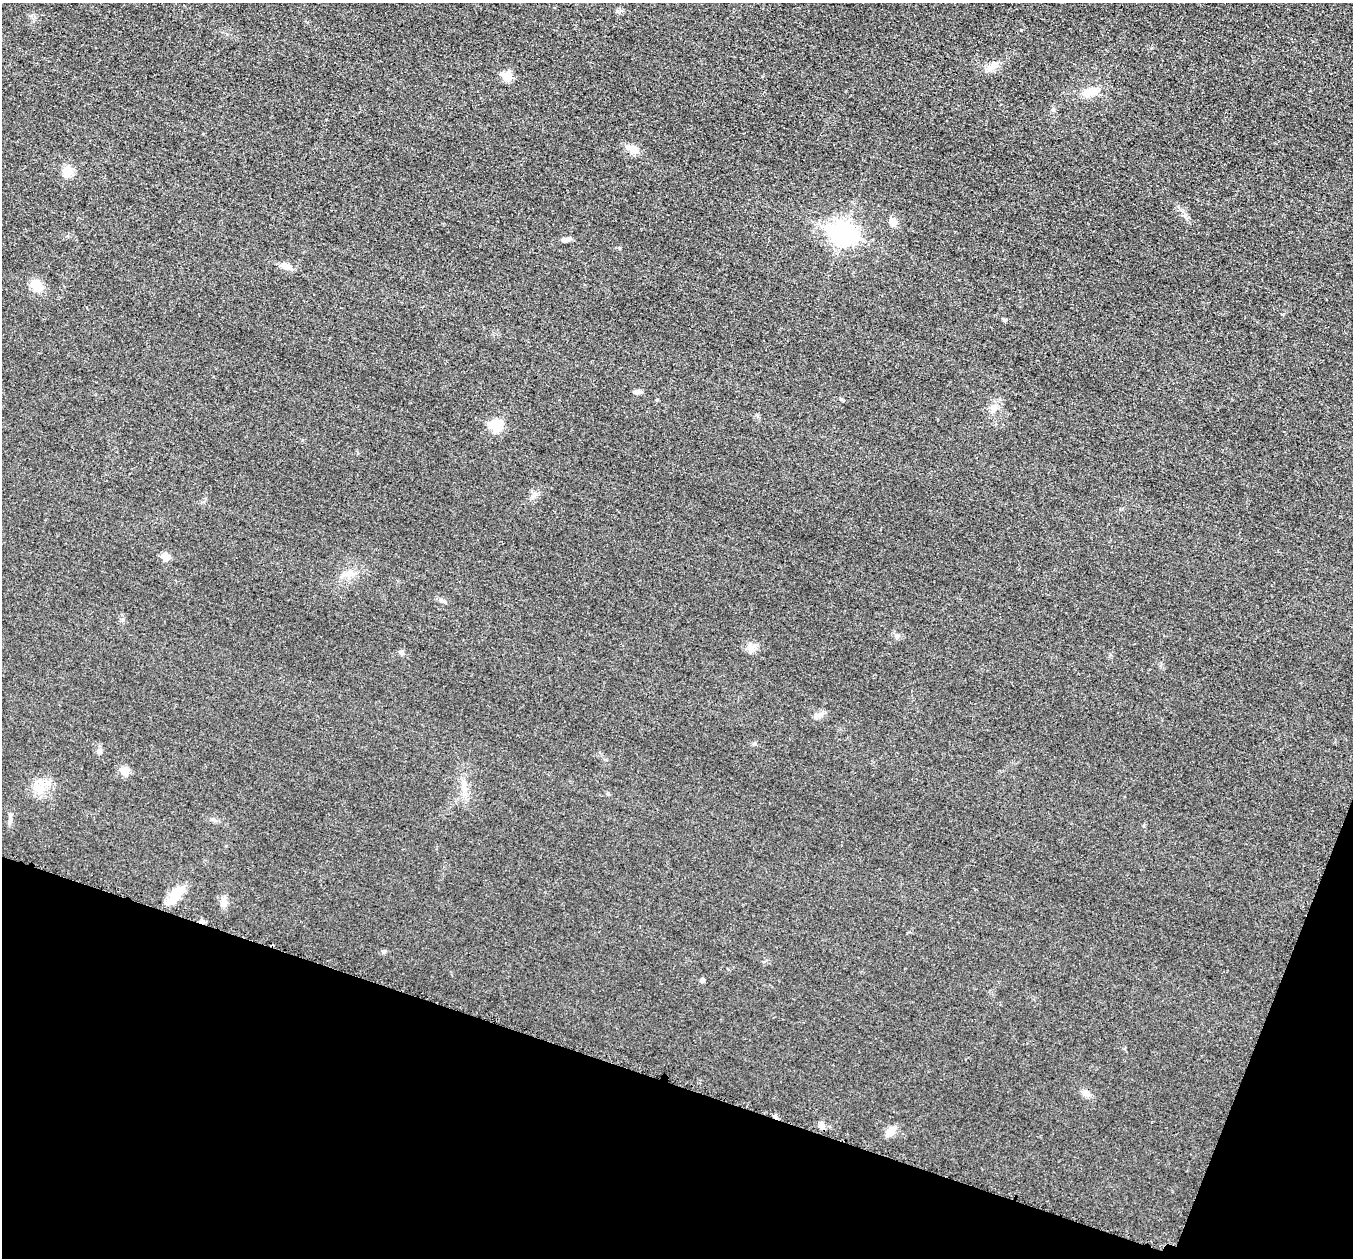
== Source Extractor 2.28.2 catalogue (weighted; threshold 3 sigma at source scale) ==
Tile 15 of 4 x 4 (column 3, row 4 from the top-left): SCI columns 2736-4086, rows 199-1454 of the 5458 x 5502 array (HDU 1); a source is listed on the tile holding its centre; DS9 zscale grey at full resolution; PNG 1355 x 1260 px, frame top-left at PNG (2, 3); no overlay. Shown black and unused: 17% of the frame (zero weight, under 3 of 5 exposures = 4% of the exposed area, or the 3 px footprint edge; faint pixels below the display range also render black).
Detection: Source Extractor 2.28.2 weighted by HDU 2 'WHT'; one run over the whole footprint, this tile lists its part. Background 0.0195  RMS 0.0052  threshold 0.0233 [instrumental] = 3 sigma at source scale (4.5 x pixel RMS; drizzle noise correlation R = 1.50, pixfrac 1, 0.05/0.05 arcsec/px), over >= 5 px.
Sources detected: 33; all 33 listed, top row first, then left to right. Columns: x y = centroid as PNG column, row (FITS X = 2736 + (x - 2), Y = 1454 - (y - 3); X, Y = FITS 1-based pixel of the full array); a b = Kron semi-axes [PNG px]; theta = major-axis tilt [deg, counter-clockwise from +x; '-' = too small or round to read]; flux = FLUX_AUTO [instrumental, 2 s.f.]
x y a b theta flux
993 66 11 6 66 2.4
507 76 6 6 - 15
1090 93 26 8 14 6.1
633 149 16 9 -24 4.4
68 172 14 11 69 5.6
892 222 13 8 -46 2.7
843 234 10 8 -20 290
566 240 10 5 27 1.4
286 266 12 8 -19 3.9
37 285 13 11 -45 7.2
1004 320 5 4 - 0.85
637 392 9 6 7 1.5
994 409 12 5 77 2.3
496 426 6 6 - 31
534 495 7 6 - 1.6
165 557 9 8 - 3.5
351 574 10 8 -24 3
897 636 6 5 - 1.1
751 648 9 5 45 2
401 653 6 5 - 1.1
99 751 8 6 89 1.5
125 771 10 9 - 4.4
464 786 10 4 -77 2.1
40 789 15 13 39 7.3
608 794 5 4 - 0.59
10 820 11 5 81 1.8
175 896 26 10 46 9.6
224 901 13 6 -86 2.5
383 951 6 5 - 0.78
702 980 5 4 - 1.6
1085 1093 11 8 -33 2.5
821 1125 8 7 - 2.2
891 1131 12 8 49 5.3
Unlisted compact peaks at least as high as the median listed source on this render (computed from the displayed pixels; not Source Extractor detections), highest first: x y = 617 11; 1021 30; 1185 216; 619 248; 821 714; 657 400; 1178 206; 1053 110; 754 744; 123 619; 226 846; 445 602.